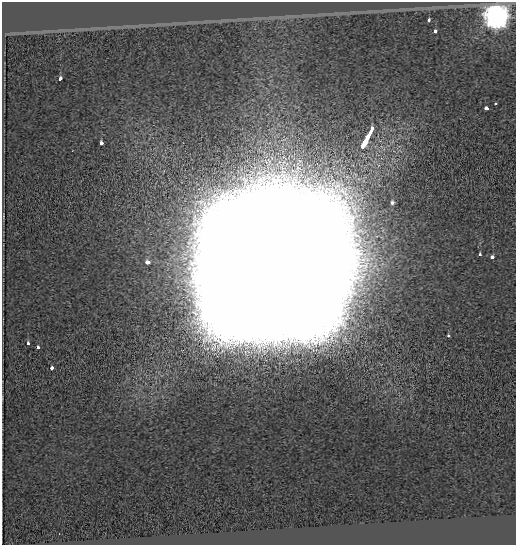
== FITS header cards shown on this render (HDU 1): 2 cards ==
NAXIS1  =                  514
NAXIS2  =                  543

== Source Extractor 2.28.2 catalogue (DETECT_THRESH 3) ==
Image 514 x 543 px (HDU 1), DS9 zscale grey, 1 PNG px = 1 image px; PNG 518 x 547 px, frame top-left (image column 1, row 543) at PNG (2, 2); no overlay
Background -0.813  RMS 0.38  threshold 1.13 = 3 sigma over >= 5 px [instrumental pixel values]
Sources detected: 18; all 18 listed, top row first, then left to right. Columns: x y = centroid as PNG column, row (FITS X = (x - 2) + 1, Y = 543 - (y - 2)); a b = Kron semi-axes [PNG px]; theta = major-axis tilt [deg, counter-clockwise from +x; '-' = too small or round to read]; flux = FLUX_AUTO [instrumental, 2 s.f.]
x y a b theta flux
496 17 8 8 - 3.0e+04
429 20 3 3 - 3.8e+02
435 31 3 3 - 2.1e+02
60 79 4 3 - 2.9e+02
495 103 3 3 - 9.6e+01
486 108 4 3 - 3.9e+02
369 133 19 3 63 3.2e+03
365 141 7 2 54 1.2e+03
101 143 4 3 - 2.7e+02
392 202 4 4 - 6.1e+01
480 255 3 3 - 1.5e+02
492 257 4 3 - 1.7e+02
148 262 4 3 - 4.6e+02
270 272 56 54 46 6.4e+06
448 336 3 3 - 1.1e+02
28 343 3 3 - 1.1e+02
37 347 3 3 - 1.4e+02
52 368 4 3 - 4.6e+02